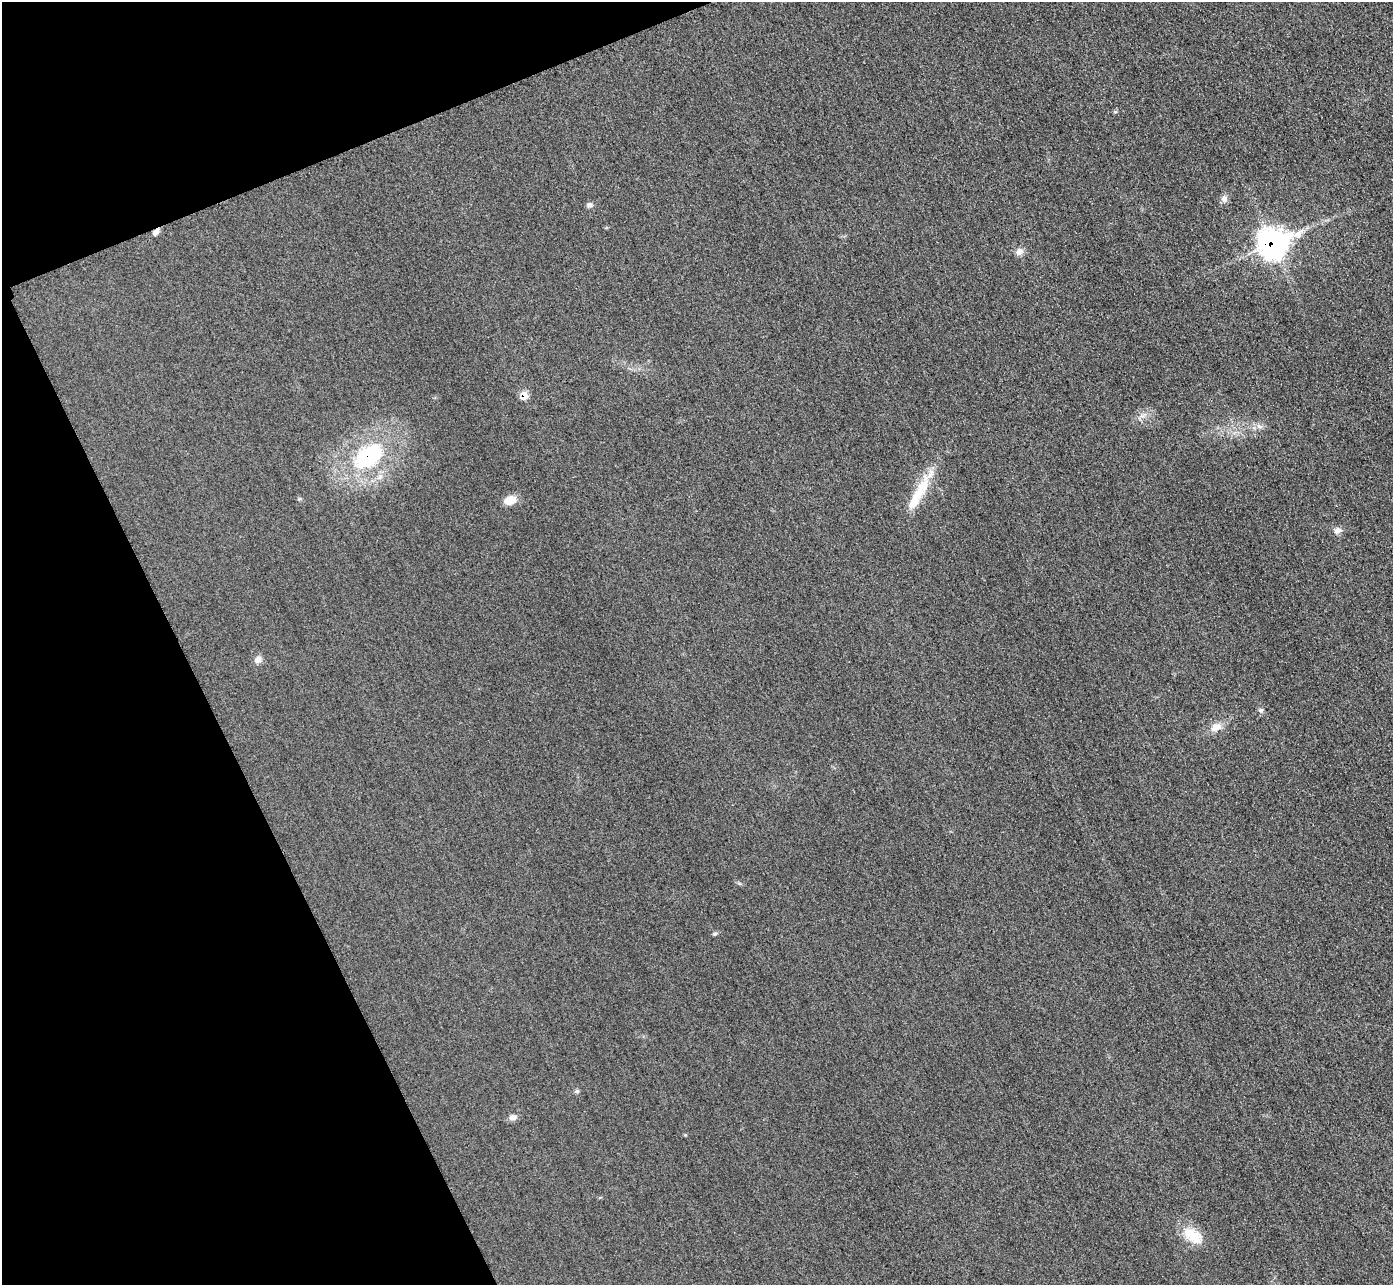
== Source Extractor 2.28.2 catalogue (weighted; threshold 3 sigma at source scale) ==
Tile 5 of 4 x 4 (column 1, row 2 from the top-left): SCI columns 31-1421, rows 2874-4156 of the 5626 x 5614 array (HDU 1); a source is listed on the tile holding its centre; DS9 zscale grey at full resolution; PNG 1395 x 1287 px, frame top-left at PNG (2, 2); no overlay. Shown black and unused: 20% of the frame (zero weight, under 3 of 4 exposures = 3% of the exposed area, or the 3 px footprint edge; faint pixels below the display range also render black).
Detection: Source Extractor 2.28.2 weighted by HDU 2 'WHT'; one run over the whole footprint, this tile lists its part. Background 0.0856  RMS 0.017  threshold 0.0786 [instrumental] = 3 sigma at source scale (4.5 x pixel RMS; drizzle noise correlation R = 1.50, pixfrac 1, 0.05/0.05 arcsec/px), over >= 5 px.
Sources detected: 18; all 18 listed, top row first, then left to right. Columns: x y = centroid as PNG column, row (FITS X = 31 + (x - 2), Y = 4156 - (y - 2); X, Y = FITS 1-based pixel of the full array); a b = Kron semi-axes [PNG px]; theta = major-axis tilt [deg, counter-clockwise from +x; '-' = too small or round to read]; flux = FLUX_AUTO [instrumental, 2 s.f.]
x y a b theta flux
1224 199 11 7 73 7.2
589 205 8 6 0 4.4
156 232 8 5 52 6.5
1273 243 12 12 - 1200
1019 252 9 9 - 9.2
524 395 7 6 - 26
1260 426 9 4 -9 5.3
369 456 35 21 38 150
915 498 56 12 62 59
510 500 13 9 17 21
1338 530 12 8 27 7.8
258 659 10 8 67 8
1261 710 6 6 - 3.9
1216 727 15 9 28 17
715 934 7 4 19 2.8
577 1091 6 5 - 3
512 1117 9 7 15 8.2
1193 1236 29 16 -33 38
Overlapping masked pixels (flux is a lower limit): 4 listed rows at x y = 156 232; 1273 243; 524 395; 369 456